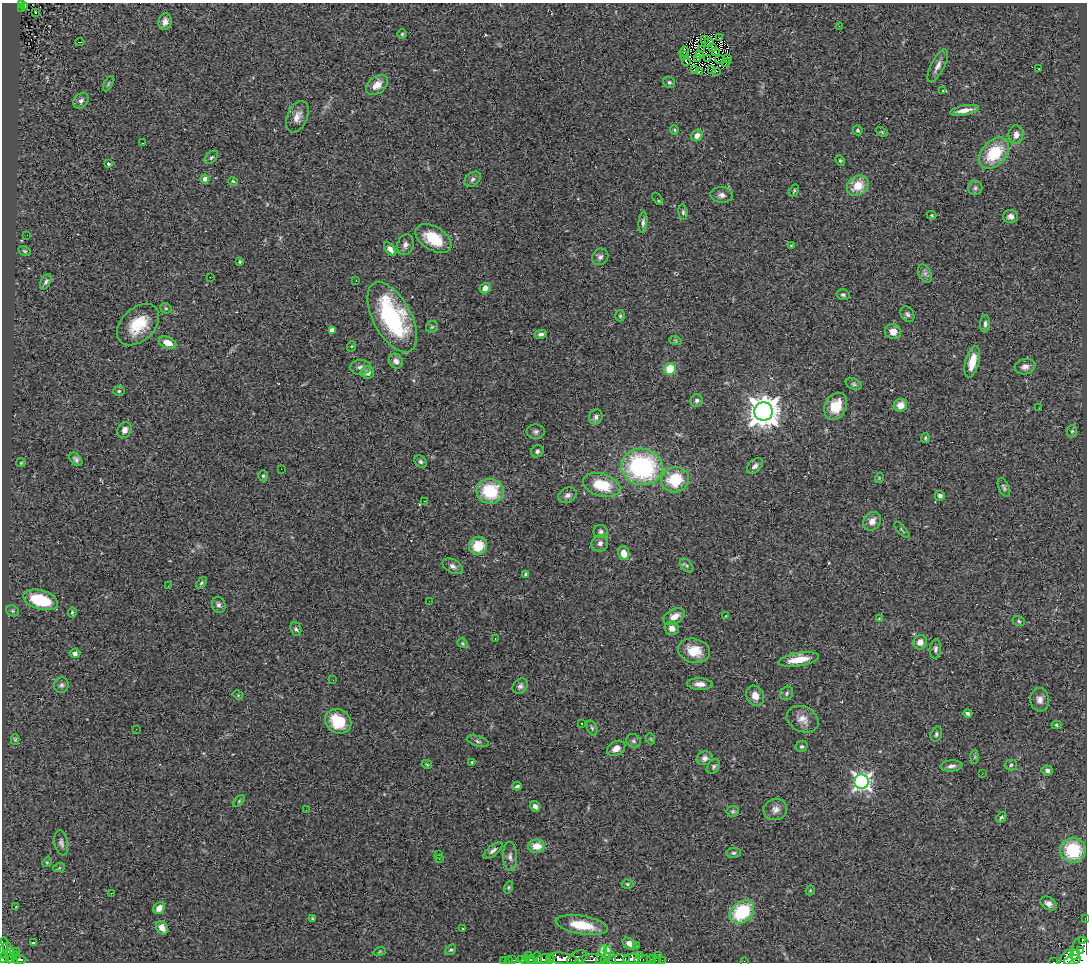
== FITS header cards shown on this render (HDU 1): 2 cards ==
NAXIS1  =                 1085
NAXIS2  =                  960

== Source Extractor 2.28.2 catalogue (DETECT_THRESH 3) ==
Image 1085 x 960 px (HDU 1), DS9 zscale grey, 1 PNG px = 1 image px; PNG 1089 x 964 px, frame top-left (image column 1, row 960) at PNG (2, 3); each listed source drawn as its Kron ellipse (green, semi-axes under 4 px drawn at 4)
Background 1.53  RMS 0.081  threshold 0.243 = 3 sigma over >= 5 px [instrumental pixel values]
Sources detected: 255; all 255 listed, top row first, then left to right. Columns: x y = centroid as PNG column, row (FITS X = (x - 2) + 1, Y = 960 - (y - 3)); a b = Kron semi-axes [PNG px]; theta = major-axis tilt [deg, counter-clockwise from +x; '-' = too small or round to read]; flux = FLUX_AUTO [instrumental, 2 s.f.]
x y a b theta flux
21 4 3 3 - 16
25 6 4 2 - 19
22 9 3 2 - 22
36 12 2 2 - 7.6
165 22 9 6 78 29
839 26 3 2 - 6.3
402 34 4 4 - 7
719 38 2 2 - 3.5
704 39 3 2 - 4.5
80 42 4 2 - 18
709 43 5 2 - 9.8
712 47 3 2 - 3.6
702 49 2 2 - 0.37
715 51 3 2 - 0.48
684 52 5 3 - 11
700 54 4 2 - 3.6
685 56 4 2 - 4.8
697 58 4 2 - 6.1
707 58 2 2 - 4.3
728 58 3 2 - 7.5
720 60 5 2 - 0.33
686 62 4 2 - 6.8
726 63 4 2 - 6.8
938 66 18 6 63 34
1039 68 3 2 - 24
711 69 3 2 - 3.3
694 70 3 2 - 12
699 71 3 2 - 6.6
716 71 4 2 - 6.3
669 82 6 5 - 11
108 84 8 3 61 8.1
377 85 12 8 38 59
943 90 3 2 - 7.4
81 101 9 6 51 19
964 110 14 5 11 51
297 117 16 10 66 48
674 130 4 4 - 6.8
858 130 5 4 - 7.9
882 132 6 4 -25 6.1
697 135 6 5 - 33
1016 135 9 7 83 39
143 143 3 2 - 6.9
994 153 18 12 48 250
211 157 8 5 44 11
840 160 5 4 - 7.1
108 164 3 3 - 15
205 179 4 4 - 40
472 179 9 6 41 18
233 181 5 4 - 6.1
858 186 11 9 37 110
975 188 7 7 - 17
794 191 7 3 65 6.9
722 195 11 8 -5 28
657 199 7 3 -57 8.4
683 212 8 4 -83 10
932 215 5 4 - 6.8
1010 216 7 6 - 29
643 222 10 4 84 17
27 235 2 2 - 5.1
433 239 20 11 -32 180
405 245 10 8 75 25
791 246 4 3 - 5.4
390 249 8 4 -51 27
24 251 6 4 -27 8.1
600 257 8 7 - 22
240 262 4 3 - 6.5
925 273 9 6 -64 19
210 277 3 2 - 4.7
356 281 3 2 - 8
46 282 8 5 62 14
485 288 6 5 - 33
843 295 6 5 - 13
166 308 6 5 - 7.6
907 314 8 6 -57 15
620 316 5 4 - 8.1
392 317 38 19 -62 650
985 324 8 5 85 15
138 325 25 16 44 190
432 327 6 5 - 8.3
332 330 4 4 - 41
893 331 8 7 - 47
541 334 6 4 13 20
675 340 6 4 -19 8
167 343 9 5 -20 68
352 346 5 3 - 4.7
396 361 8 6 -54 27
972 362 16 7 76 86
360 367 10 7 1 24
1025 367 10 7 9 34
670 369 6 5 - 130
367 372 7 6 - 35
854 384 8 5 -20 13
119 391 6 5 - 9
697 401 6 6 - 15
900 405 7 6 - 55
836 406 14 10 63 120
1039 408 2 2 - 4.2
764 412 9 9 - 8600
596 417 8 6 62 17
125 430 8 6 66 28
1072 431 6 5 - 9.8
536 432 9 7 -2 17
925 438 5 3 - 7.8
537 451 6 6 - 16
76 459 8 5 -49 17
420 462 7 5 -45 12
21 463 5 4 - 5.8
755 466 9 6 44 21
642 467 20 18 -10 830
281 469 2 2 - 7.6
263 476 5 4 - 8.6
879 478 5 3 - 4.5
675 480 14 12 17 210
602 485 19 11 -17 190
1004 487 10 5 -66 13
490 491 13 12 - 280
568 495 9 7 25 21
940 496 5 5 - 13
424 501 2 2 - 3.4
872 521 10 8 54 43
902 530 10 3 -48 6.6
601 532 7 6 - 15
600 543 9 8 - 24
478 546 9 8 - 140
624 553 7 5 -78 62
453 566 11 6 -28 24
687 566 8 5 -44 12
526 574 3 3 - 11
201 583 7 4 50 9
168 586 3 2 - 6.6
40 600 18 9 -16 240
429 601 2 2 - 3.6
219 605 8 6 -76 18
12 611 7 5 -22 9.9
72 612 5 4 - 8.3
674 616 11 7 28 57
725 616 3 3 - 3.9
879 618 3 3 - 5.3
1019 621 6 5 - 9.1
672 628 7 6 - 39
296 629 7 5 -70 12
495 639 2 2 - 3.7
920 642 7 7 - 45
463 643 5 4 - 7
935 649 9 5 86 17
694 651 16 12 -14 120
75 653 5 5 - 23
799 660 20 6 10 120
333 680 2 2 - 3.6
700 684 13 6 -2 35
61 685 8 7 - 16
520 686 8 6 41 18
787 693 7 6 - 13
238 695 5 4 - 5.9
755 696 10 8 -64 46
1040 700 12 9 -83 36
968 713 4 3 - 15
803 719 16 12 -25 55
338 721 14 11 -33 190
582 723 3 2 - 14
1056 725 5 4 - 10
592 728 8 5 -68 11
136 729 3 2 - 3.9
936 734 8 5 72 11
15 739 5 4 - 6.9
651 739 5 3 - 5.1
478 741 11 5 -17 14
634 741 8 6 -38 13
802 746 6 5 - 11
616 748 10 7 30 38
975 757 7 4 88 8.4
705 758 8 6 24 24
472 762 4 2 - 5
427 764 5 4 - 6.5
1011 765 6 5 - 10
951 766 11 5 5 21
714 767 8 5 59 13
1047 770 5 5 - 21
982 774 3 2 - 18
862 782 7 7 - 1900
517 786 5 3 - 9.8
239 801 7 4 46 8.1
535 806 6 4 -56 22
775 809 12 10 19 36
306 810 3 2 - 5.2
733 811 6 5 - 11
1001 817 6 4 49 9.4
61 843 12 6 -80 20
537 846 8 6 0 74
493 850 12 5 39 19
1073 850 13 12 - 260
734 853 7 5 1 12
439 855 2 2 - 3.9
510 857 14 7 -89 28
439 859 3 2 - 5.3
47 862 5 4 - 6.8
59 868 6 4 19 6.2
627 884 6 4 -1 9.9
508 887 6 4 74 7.8
810 890 5 4 - 5.7
111 893 3 2 - 5.1
1048 903 9 6 -33 25
16 907 3 2 - 6.2
159 908 6 5 - 37
742 912 13 10 40 310
1085 918 2 2 - 13
312 919 4 3 - 7.9
582 925 26 9 -10 170
162 928 7 5 -58 34
463 929 3 2 - 4.7
1082 941 3 2 - 890
33 943 4 3 - 15
629 944 7 5 -31 37
637 946 2 2 - 7.7
3 950 8 4 70 240
451 950 6 4 36 8.9
1080 950 4 3 - 630
380 951 6 4 19 6.7
17 952 3 2 - 4.2
6 954 5 3 - 280
10 955 20 5 -67 100
16 955 2 2 - 11
640 955 3 2 - 22
1075 955 5 4 - 1000
529 956 2 2 - 8.2
601 956 11 3 75 670
610 956 11 5 -70 390
658 956 3 2 - 58
1084 956 19 11 -77 5200
3 958 5 4 - 270
537 958 6 3 -87 130
577 958 11 6 26 1200
12 959 4 3 - 180
522 959 3 3 - 94
544 959 7 5 14 540
550 959 4 3 - 290
563 959 14 5 -7 2400
592 959 14 5 2 790
605 959 6 3 73 130
619 959 11 5 2 1000
631 959 8 5 2 1300
651 959 4 3 - 33
1066 959 10 5 58 1600
19 960 7 3 -2 110
503 960 2 2 - 13
508 960 2 2 - 6.7
512 960 3 3 - 32
525 960 3 2 - 15
531 960 4 3 - 250
643 960 8 3 0 91
656 960 3 2 - 6.5
662 960 2 2 - 22
1072 960 8 4 14 1600
744 961 2 2 - 35
1053 962 3 2 - 64
At the frame edge (FLAGS 8, measured only in part): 7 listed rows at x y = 21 4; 1085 918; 3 950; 1084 956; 3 958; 744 961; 1053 962